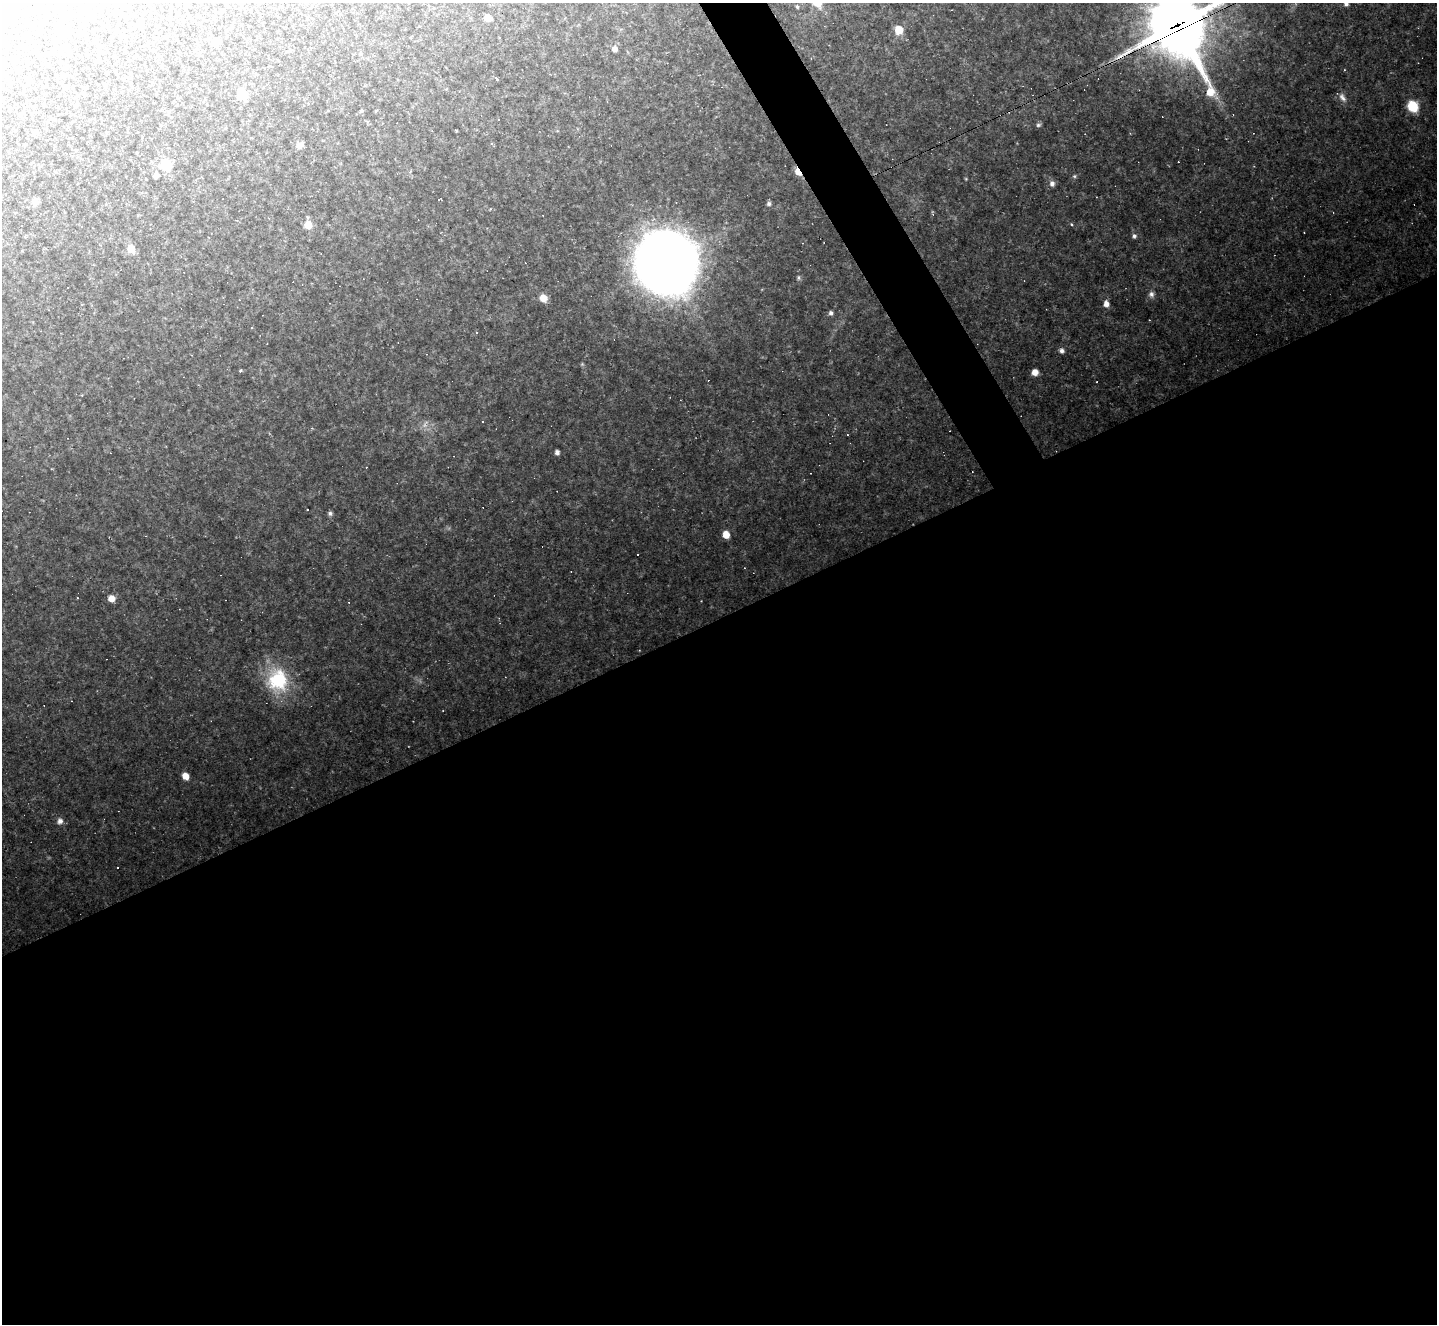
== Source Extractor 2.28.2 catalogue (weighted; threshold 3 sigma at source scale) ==
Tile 15 of 4 x 4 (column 3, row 4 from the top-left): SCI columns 2870-4304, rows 287-1608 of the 5738 x 5727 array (HDU 1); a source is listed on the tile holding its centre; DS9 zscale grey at full resolution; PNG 1439 x 1326 px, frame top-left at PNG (2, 3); no overlay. Shown black and unused: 55% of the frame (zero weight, under 2 of 3 exposures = <1% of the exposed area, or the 3 px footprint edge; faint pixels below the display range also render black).
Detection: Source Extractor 2.28.2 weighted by HDU 2 'WHT'; one run over the whole footprint, this tile lists its part. Background 0.137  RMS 0.012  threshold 0.0528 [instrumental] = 3 sigma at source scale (4.5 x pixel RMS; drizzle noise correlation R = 1.50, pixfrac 1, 0.05/0.05 arcsec/px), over >= 5 px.
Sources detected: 68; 19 cosmic-ray / hot-pixel residue — not listed; the other 49 listed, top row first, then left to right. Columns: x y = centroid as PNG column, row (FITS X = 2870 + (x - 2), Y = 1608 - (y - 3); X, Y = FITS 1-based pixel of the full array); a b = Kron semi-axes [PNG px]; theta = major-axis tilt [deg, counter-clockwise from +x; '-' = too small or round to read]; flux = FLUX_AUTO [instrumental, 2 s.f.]
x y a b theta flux
408 3 3 3 - 5.7
1346 4 6 5 - 3
797 7 4 3 - 1.6
488 18 6 6 - 7.3
1178 25 25 20 -62 6500
899 30 7 7 - 19
215 42 6 6 - 8.7
615 49 6 6 - 4.6
256 72 4 3 - 2.8
496 78 4 3 - 9.5
242 95 7 7 - 25
1342 97 14 7 -56 5.7
71 103 3 3 - 1.7
1413 106 8 7 - 43
361 111 5 4 - 1.3
1038 125 7 5 15 2.1
491 143 4 3 - 1.1
300 145 9 8 - 4.6
166 164 7 6 - 44
798 172 9 5 -56 14
156 175 5 5 - 4.2
1074 176 5 5 - 1.5
1052 184 7 7 - 4.5
35 202 7 6 - 6.7
769 204 6 5 - 2.8
1071 224 4 4 - 1.2
308 225 7 7 - 13
1134 236 6 5 - 2.7
131 248 7 6 - 18
666 263 30 30 - 3500
798 278 6 4 90 2
1151 294 8 7 - 3.9
543 298 7 6 - 12
1106 304 7 6 - 6.2
831 313 6 6 - 3
252 328 3 2 - 0.82
477 332 3 3 - 3.2
1062 351 5 5 - 3.8
240 371 5 3 - 1.3
1035 372 6 6 - 8.6
482 421 2 2 - 0.92
557 452 4 4 - 3.7
330 513 6 6 - 2.6
726 534 6 5 - 14
111 598 6 6 - 10
278 680 22 19 -83 75
185 776 6 5 - 10
60 821 8 7 - 5.2
117 868 2 2 - 0.91
Overlapping masked pixels (flux is a lower limit): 2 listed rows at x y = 1178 25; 798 172
Isophote crosses this tile's border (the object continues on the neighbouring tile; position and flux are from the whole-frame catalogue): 3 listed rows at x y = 408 3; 1346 4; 1178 25